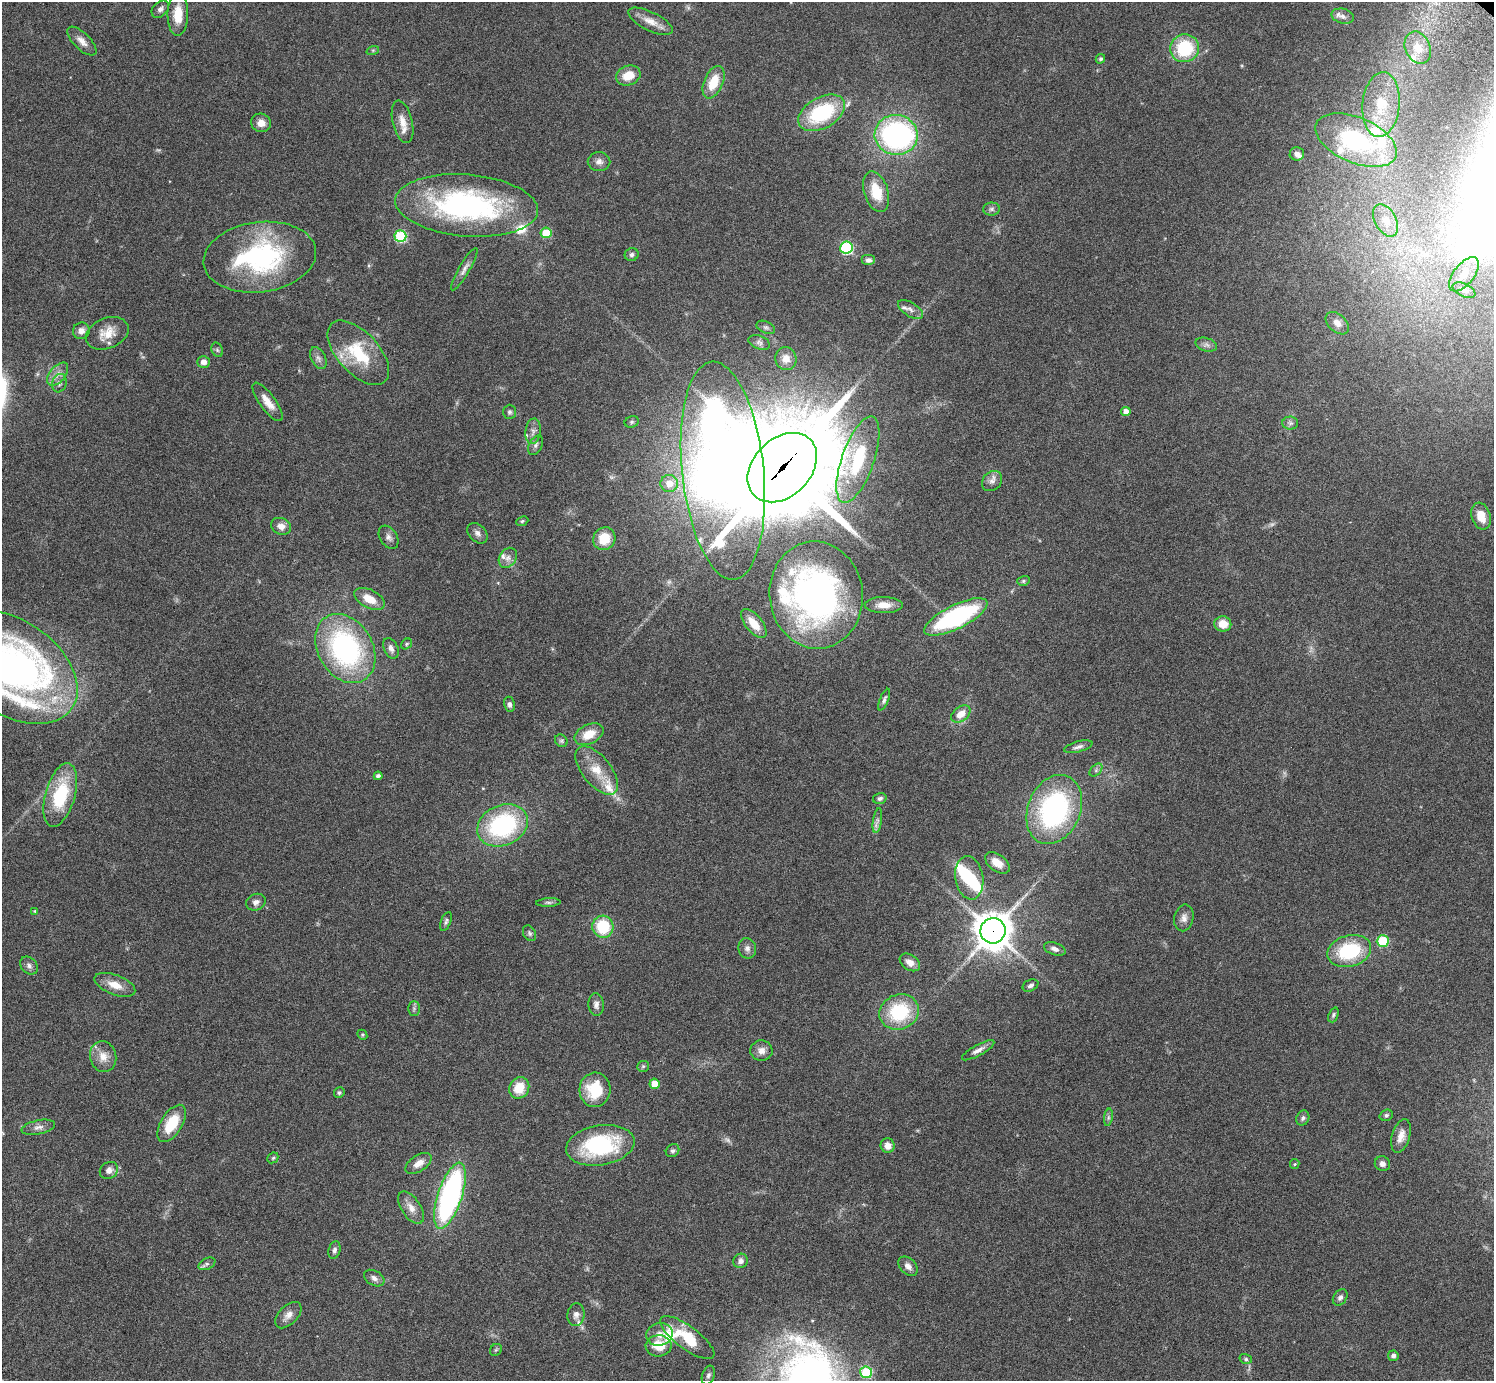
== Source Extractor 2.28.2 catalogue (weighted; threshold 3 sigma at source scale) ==
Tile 7 of 4 x 4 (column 3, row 2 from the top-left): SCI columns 3032-4523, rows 3105-4483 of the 6059 x 6069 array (HDU 1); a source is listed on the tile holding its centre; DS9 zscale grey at full resolution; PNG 1496 x 1383 px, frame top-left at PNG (2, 2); each listed source drawn as its Kron ellipse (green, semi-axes under 4 px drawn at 4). Shown black and unused: <1% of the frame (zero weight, under 3 of 6 exposures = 3% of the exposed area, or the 3 px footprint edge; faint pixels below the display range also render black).
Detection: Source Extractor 2.28.2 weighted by HDU 2 'WHT'; one run over the whole footprint, this tile lists its part. Background 0.0834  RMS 0.0047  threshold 0.0191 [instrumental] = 3 sigma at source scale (4.09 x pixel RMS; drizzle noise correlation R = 1.36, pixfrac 0.8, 0.05/0.05 arcsec/px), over >= 5 px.
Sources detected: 173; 3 too faint to see at this stretch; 3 inside a brighter object's white glare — neither listed nor drawn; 14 inside a brighter listed object's ellipse — not listed separately; the other 153 listed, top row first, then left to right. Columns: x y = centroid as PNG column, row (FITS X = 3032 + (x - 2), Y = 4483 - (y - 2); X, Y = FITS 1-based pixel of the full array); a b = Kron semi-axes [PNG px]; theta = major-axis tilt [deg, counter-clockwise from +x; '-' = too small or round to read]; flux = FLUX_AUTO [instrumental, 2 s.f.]
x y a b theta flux
160 9 10 7 44 1.6
178 14 21 10 89 8.4
1343 16 11 7 -14 2.1
650 21 24 9 -26 4.9
82 41 18 8 -45 3.2
1185 48 14 14 - 23
1418 48 17 12 -67 6.6
373 50 6 4 18 0.54
1100 59 5 4 - 0.68
628 76 13 9 21 7
713 82 17 9 67 9.9
1381 105 32 18 84 16
822 113 25 15 29 34
403 122 22 10 -76 4.9
261 123 10 9 - 3.4
896 135 21 20 - 86
1356 140 43 22 -23 45
1297 154 7 6 - 1.8
599 162 11 9 0 2.3
876 192 21 12 -72 12
467 205 71 31 -5 100
991 209 8 6 1 1.2
1386 220 17 10 -62 4.7
546 233 5 5 - 14
400 236 6 6 - 38
846 248 6 6 - 48
632 255 7 6 - 1.3
260 257 56 35 7 66
869 260 7 5 0 1.7
464 269 24 5 60 2.4
1464 274 20 10 52 5.5
1464 290 12 6 -25 1.8
910 309 14 7 -32 2.1
1337 323 13 8 -43 2.7
766 327 10 6 -25 1.1
81 331 8 8 - 2.6
107 333 22 15 22 7.1
759 342 11 6 -21 1.5
1206 345 11 6 -16 1.6
217 350 7 5 -68 0.8
358 353 39 20 -47 22
318 358 12 7 -63 1.8
786 359 11 10 - 3.7
204 362 6 6 - 2.2
58 374 13 7 50 3.1
59 383 9 7 72 1.6
268 402 23 8 -54 5.3
1126 411 4 4 - 3
509 412 7 6 - 1
632 422 7 5 21 0.8
1290 423 8 6 -1 1.3
533 431 13 7 83 2.5
536 445 10 6 62 1.5
858 460 45 16 71 26
782 468 40 29 45 8500
723 471 109 41 -84 580
992 481 11 9 43 2.2
669 483 9 8 - 4.7
1481 516 14 9 -71 6.2
522 521 6 4 23 0.65
281 526 10 8 -21 3.2
477 533 12 8 -46 1.9
388 537 13 8 -58 2
604 539 12 11 - 9.1
508 558 10 8 56 2.5
1023 581 6 5 - 0.77
816 595 54 46 -83 150
369 599 16 9 -27 6.9
884 605 19 8 -1 4.8
956 617 35 12 26 59
754 624 17 8 -51 7.8
1223 624 8 7 - 5.6
406 644 6 5 - 0.62
345 648 37 27 -59 76
391 648 11 7 -65 2
11 667 74 47 -35 250
884 700 11 4 67 1.2
509 704 7 5 -79 1.3
961 714 11 7 37 5.6
589 734 15 9 26 6.9
561 741 7 5 -44 0.89
1078 747 15 5 15 1.7
597 770 29 14 -51 9.6
1096 770 8 5 46 0.99
378 776 4 4 - 1.2
60 795 33 15 74 26
880 798 7 5 16 1.2
1054 809 36 26 67 76
877 820 12 4 82 1.6
503 825 26 20 23 52
997 863 14 8 -37 4.5
969 878 22 14 -81 12
256 902 10 8 21 2.1
548 902 12 4 3 1
35 911 3 3 - 0.44
1184 918 13 9 78 2.7
446 921 10 5 68 0.97
603 927 11 10 - 18
993 931 12 12 - 900
529 933 8 6 -59 0.95
1383 941 6 5 - 26
747 948 10 8 -70 1.9
1055 949 11 6 -20 2
1349 951 22 15 15 28
910 962 11 7 -33 2.8
29 966 10 7 -46 1.7
115 985 21 10 -21 5.7
1030 985 8 5 25 1.4
596 1004 11 8 -87 2
414 1008 7 6 - 1
899 1012 20 17 21 27
1333 1015 8 5 69 0.78
362 1035 5 4 - 0.58
978 1050 18 5 29 2.4
761 1051 11 10 - 3
103 1056 16 13 -76 5
643 1066 6 5 - 0.7
655 1084 5 5 - 7.5
519 1088 11 9 59 9.1
595 1090 17 15 86 16
339 1093 5 5 - 0.75
1386 1115 7 5 19 0.87
1108 1117 9 4 82 0.92
1303 1118 8 6 64 1.1
172 1123 21 10 59 14
38 1127 17 7 11 2.4
1401 1136 17 9 74 4.3
600 1145 34 20 9 43
888 1146 7 7 - 3.1
673 1151 7 6 - 0.96
273 1158 6 5 - 0.7
419 1163 15 8 34 3.6
1295 1164 5 4 - 0.5
1382 1164 8 7 - 2
109 1170 9 8 - 2.6
450 1196 34 12 72 110
411 1208 18 9 -56 4.1
334 1250 9 5 73 1.3
740 1261 7 7 - 1.8
207 1264 9 5 26 1.2
908 1266 11 7 -44 2.3
374 1278 11 7 -30 2
1340 1297 9 6 54 1.5
288 1315 16 9 45 3.2
576 1315 11 8 82 2.2
659 1334 13 11 14 3.5
687 1338 33 11 -37 15
659 1346 13 10 2 8.7
496 1350 6 5 - 0.64
1393 1356 5 5 - 1.3
1246 1359 6 5 - 0.8
866 1372 6 6 - 32
708 1375 10 6 70 1.2
Overlapping masked pixels (flux is a lower limit): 2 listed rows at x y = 782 468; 993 931
Isophote crosses this tile's border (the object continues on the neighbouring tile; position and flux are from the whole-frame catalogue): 1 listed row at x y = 11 667